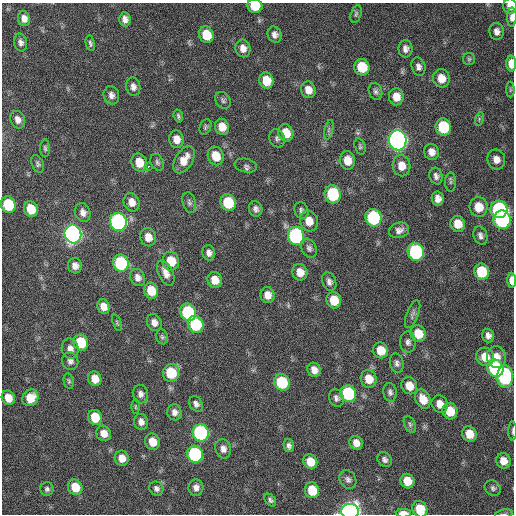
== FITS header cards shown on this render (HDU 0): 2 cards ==
NAXIS1  =                  512 / Axis length
NAXIS2  =                  512 / Axis length

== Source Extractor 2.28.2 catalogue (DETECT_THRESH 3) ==
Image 512 x 512 px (HDU 0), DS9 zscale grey, 1 PNG px = 1 image px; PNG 516 x 516 px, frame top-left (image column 1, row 512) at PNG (2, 3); each listed source drawn as its Kron ellipse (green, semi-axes under 4 px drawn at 4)
Background 107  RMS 11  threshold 31.9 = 3 sigma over >= 5 px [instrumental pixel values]
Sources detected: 157; all 157 listed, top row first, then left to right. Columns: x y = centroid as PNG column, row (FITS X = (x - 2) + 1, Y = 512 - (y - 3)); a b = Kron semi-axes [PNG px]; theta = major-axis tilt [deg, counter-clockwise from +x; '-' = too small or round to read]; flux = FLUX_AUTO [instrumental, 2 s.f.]
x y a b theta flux
255 6 7 7 - 22000
510 6 7 6 - 5600
356 14 9 5 74 1600
512 17 9 4 89 3700
24 19 7 6 - 4900
125 19 7 5 -84 3800
497 31 8 7 - 3800
206 35 8 7 - 17000
275 35 8 7 - 3400
21 42 9 6 -78 2900
90 43 8 4 -77 1600
243 48 9 7 -79 5200
405 49 9 7 90 3400
469 59 6 6 - 1300
511 64 8 5 -87 9300
362 67 8 7 - 21000
418 67 9 6 -74 3000
441 78 9 8 - 9200
266 81 8 7 - 14000
133 87 9 7 -79 3600
308 90 8 7 - 6700
510 90 8 4 90 1000
375 91 9 6 -70 2200
111 95 9 7 -76 3500
396 97 8 7 - 8300
223 100 9 7 -53 1900
178 116 6 4 -72 1500
479 119 7 4 73 1300
18 120 9 7 -67 4200
205 127 8 5 66 1300
222 127 8 7 - 8200
443 127 8 7 - 35000
329 130 10 4 76 1800
286 133 9 7 -69 13000
277 138 9 7 -69 2200
176 139 9 7 -79 6800
398 140 10 8 -83 450000
360 146 8 5 -73 1400
45 148 9 5 -89 1500
432 152 8 7 - 5100
216 156 9 7 -69 14000
496 159 10 9 - 5500
184 160 15 8 59 9900
347 160 9 7 -80 9900
139 162 9 7 -68 12000
157 162 9 6 -64 1900
38 164 9 5 -67 1700
149 166 3 2 - 2800
246 166 11 6 -13 2100
401 166 10 9 - 8300
436 176 8 6 -73 2800
451 182 9 5 90 1400
333 194 9 8 - 49000
438 199 7 6 - 4500
132 202 9 7 -67 6900
189 203 10 6 -73 2400
228 203 8 7 - 29000
8 205 8 7 - 32000
479 207 10 9 - 13000
31 209 8 6 -67 16000
256 209 8 6 -77 2600
499 209 9 8 - 92000
301 210 8 6 -66 2200
83 212 9 7 -69 4100
373 218 9 8 - 75000
502 220 9 8 - 120000
309 221 10 9 - 9000
118 222 9 8 - 210000
458 224 8 7 - 11000
399 230 10 7 18 3900
73 234 9 8 - 340000
296 236 9 8 - 140000
480 236 9 6 -73 2900
148 237 9 7 -73 7300
309 248 10 7 -62 2500
416 252 9 8 - 110000
209 253 8 6 -77 3300
171 261 9 8 - 17000
121 263 9 7 -68 56000
75 266 7 7 - 4000
300 272 8 7 - 8300
482 272 8 7 - 29000
166 273 14 7 -66 5800
138 278 9 7 -65 4200
215 280 8 7 - 9200
512 280 7 4 -88 6200
329 282 9 6 -69 3000
151 291 8 7 - 14000
268 295 8 7 - 6300
334 300 8 7 - 15000
103 307 7 6 - 6500
188 312 9 7 -68 59000
413 314 14 6 69 2500
154 322 9 7 -65 4500
117 323 9 4 -72 1300
196 324 9 7 -65 42000
418 334 8 7 - 14000
488 335 7 6 - 3200
162 337 7 6 - 1500
408 342 10 8 -89 3000
81 343 8 7 - 27000
70 349 10 8 -76 4500
381 350 8 7 - 13000
485 357 9 8 - 11000
496 357 11 9 -81 8200
70 361 9 8 - 2900
397 363 10 7 -77 2700
495 368 9 8 - 82000
314 370 7 6 - 5400
171 373 9 8 - 29000
505 377 11 8 90 90000
95 379 7 6 - 8600
369 379 9 8 - 11000
69 381 8 5 -79 1300
282 382 8 7 - 41000
409 386 9 7 -58 10000
390 392 9 6 -81 2400
140 394 9 7 -78 3300
348 394 8 7 - 62000
8 398 7 6 - 10000
30 398 9 7 55 13000
336 398 9 7 -65 2800
423 399 10 7 -65 11000
196 404 8 6 -57 2800
440 404 9 7 -58 7700
135 407 7 3 -90 810
450 411 8 7 - 17000
174 412 8 7 - 3800
95 417 8 7 - 17000
141 422 8 7 - 3800
410 424 9 5 -64 1900
513 431 10 3 90 1600
104 433 8 7 - 6600
201 433 9 8 - 130000
469 434 8 7 - 12000
153 442 8 7 - 9600
356 443 7 6 - 5700
289 446 7 5 -77 2500
223 449 10 8 -71 4100
195 454 8 7 - 91000
122 458 7 7 - 7300
385 460 8 6 -49 2500
503 461 8 7 - 8100
310 462 7 6 - 11000
348 479 10 8 -56 2700
407 481 7 6 - 13000
75 487 8 7 - 16000
196 488 8 7 - 3900
493 488 9 7 -35 2200
47 489 7 6 - 2000
156 489 7 6 - 2400
312 490 8 7 - 18000
270 500 7 5 -49 1700
420 509 8 7 - 18000
350 511 8 7 - 440000
403 513 7 3 -1 7700
504 514 9 3 10 1000
At the frame edge (FLAGS 8, measured only in part): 10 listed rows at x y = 255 6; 510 6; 512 17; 511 64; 512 280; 513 431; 420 509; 350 511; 403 513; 504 514